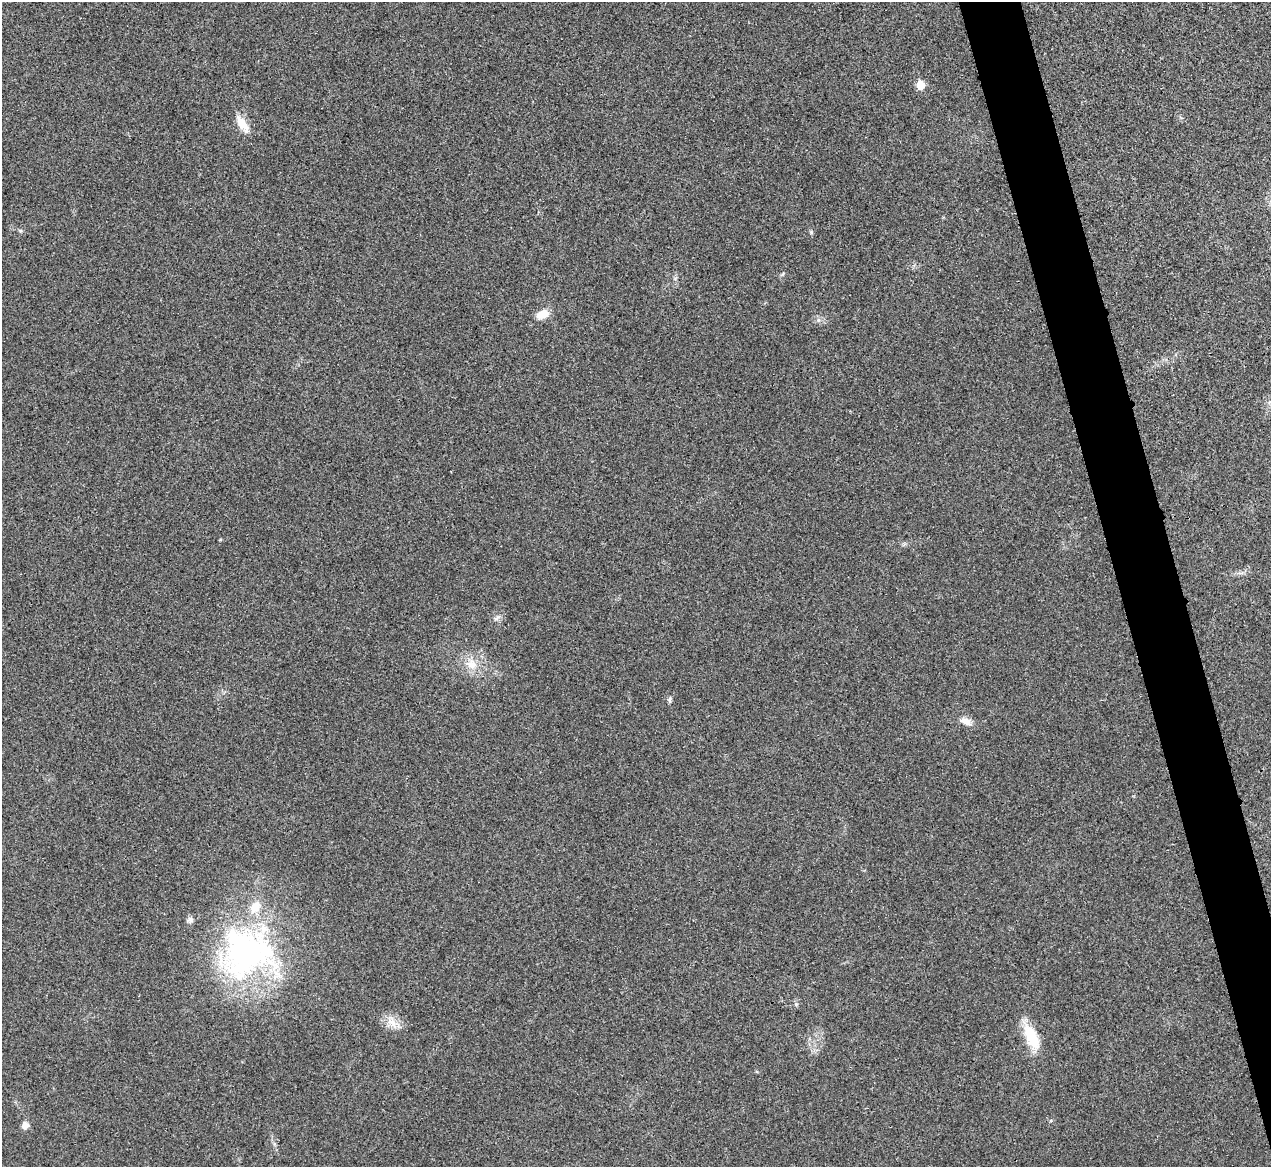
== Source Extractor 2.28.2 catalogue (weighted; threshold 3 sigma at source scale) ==
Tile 6 of 4 x 4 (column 2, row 2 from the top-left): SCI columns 1274-2542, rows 2476-3640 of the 5086 x 5069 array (HDU 1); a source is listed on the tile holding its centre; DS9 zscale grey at full resolution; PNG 1273 x 1169 px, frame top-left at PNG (2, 2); no overlay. Shown black and unused: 4% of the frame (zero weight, under 3 of 4 exposures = <1% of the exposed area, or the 3 px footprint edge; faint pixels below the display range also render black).
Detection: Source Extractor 2.28.2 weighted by HDU 2 'WHT'; one run over the whole footprint, this tile lists its part. Background 0.0296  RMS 0.0061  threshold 0.0272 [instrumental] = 3 sigma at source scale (4.5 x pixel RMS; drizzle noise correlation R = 1.50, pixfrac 1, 0.05/0.05 arcsec/px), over >= 5 px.
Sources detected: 18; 3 inside a brighter listed object's ellipse — not listed separately; the other 15 listed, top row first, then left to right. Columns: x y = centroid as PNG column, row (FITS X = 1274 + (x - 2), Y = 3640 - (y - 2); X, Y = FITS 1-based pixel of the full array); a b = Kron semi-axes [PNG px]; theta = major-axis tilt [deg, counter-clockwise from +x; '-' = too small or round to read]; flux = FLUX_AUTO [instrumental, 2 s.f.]
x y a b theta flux
920 85 6 5 - 13
242 124 27 10 -57 8.5
20 231 6 5 - 0.89
811 232 5 5 - 0.77
782 274 8 3 46 0.84
543 314 15 9 24 7.6
496 618 9 5 33 1.7
471 664 14 13 - 8.5
670 700 8 5 79 1.3
966 721 15 8 -17 4.7
246 954 74 69 -86 170
796 1004 5 5 - 0.87
392 1023 18 9 -53 6.5
1031 1037 35 14 -65 18
25 1125 8 7 - 4